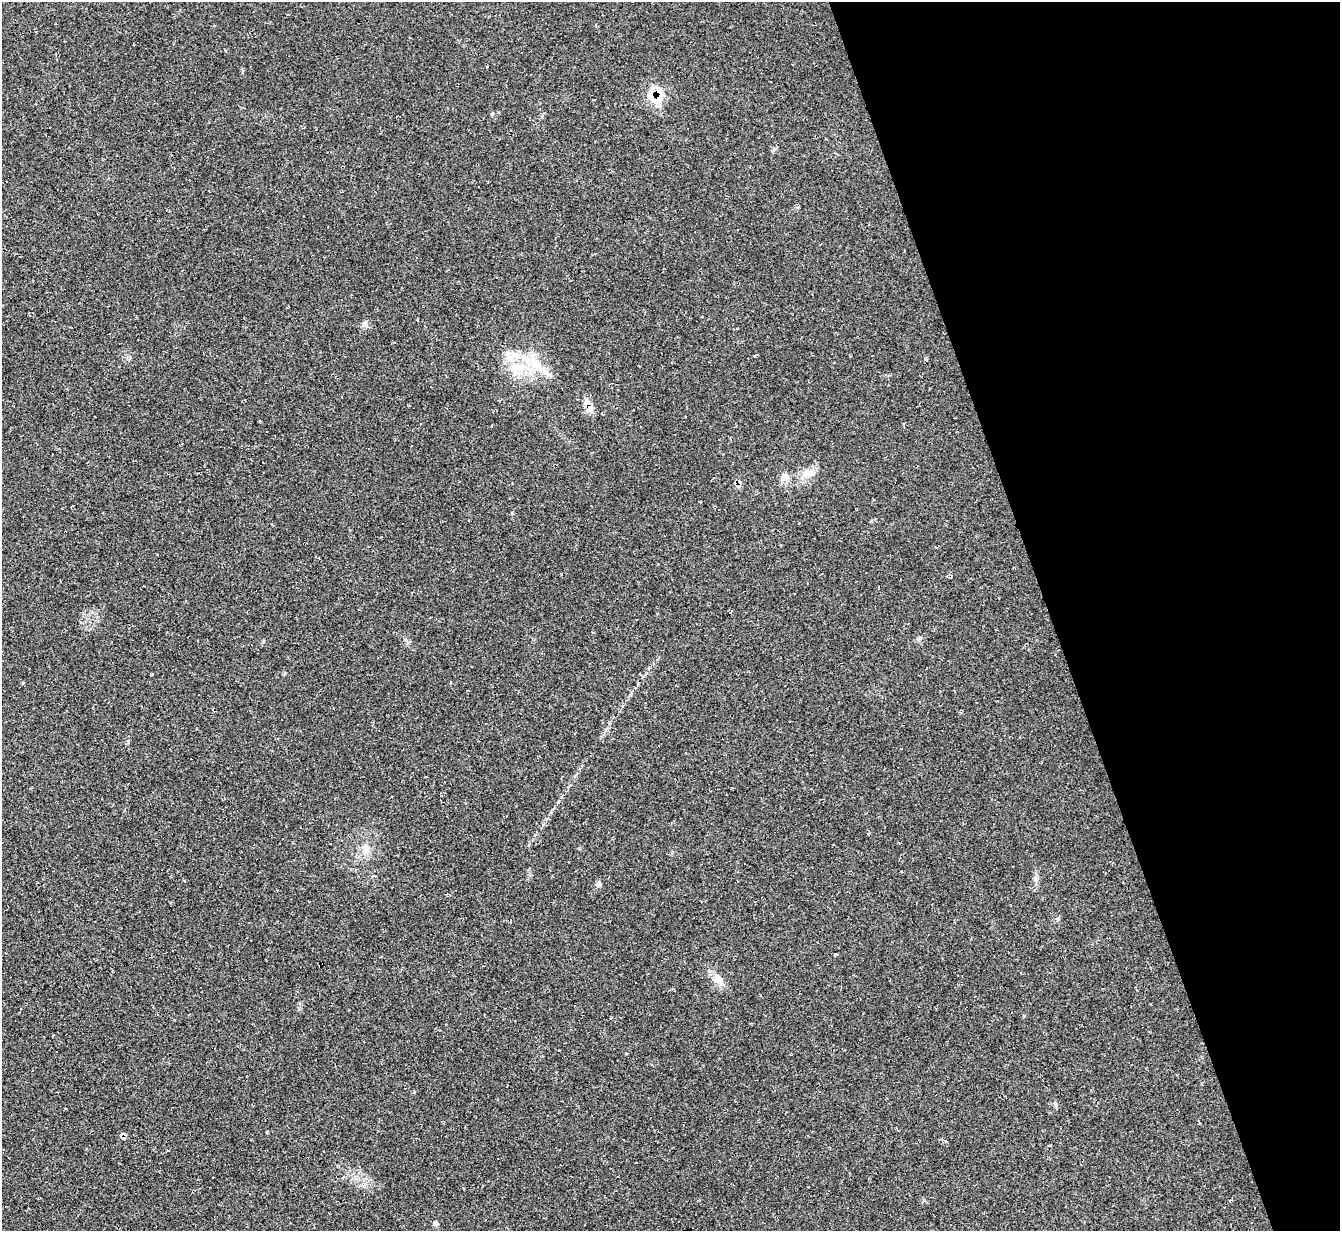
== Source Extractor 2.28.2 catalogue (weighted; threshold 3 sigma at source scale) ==
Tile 12 of 4 x 4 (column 4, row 3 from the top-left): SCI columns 4021-5358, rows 1509-2737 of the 5358 x 5342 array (HDU 1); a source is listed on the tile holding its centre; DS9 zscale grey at full resolution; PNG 1342 x 1233 px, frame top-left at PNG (2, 2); no overlay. Shown black and unused: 22% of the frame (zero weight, under 2 of 3 exposures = <1% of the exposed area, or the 3 px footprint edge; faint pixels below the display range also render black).
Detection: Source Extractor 2.28.2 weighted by HDU 2 'WHT'; one run over the whole footprint, this tile lists its part. Background 0.0474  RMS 0.0067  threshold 0.0302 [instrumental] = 3 sigma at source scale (4.5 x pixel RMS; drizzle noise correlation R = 1.50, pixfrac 1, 0.05/0.05 arcsec/px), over >= 5 px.
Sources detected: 26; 2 cosmic-ray / hot-pixel residue — not listed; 4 inside a brighter listed object's ellipse — not listed separately; the other 20 listed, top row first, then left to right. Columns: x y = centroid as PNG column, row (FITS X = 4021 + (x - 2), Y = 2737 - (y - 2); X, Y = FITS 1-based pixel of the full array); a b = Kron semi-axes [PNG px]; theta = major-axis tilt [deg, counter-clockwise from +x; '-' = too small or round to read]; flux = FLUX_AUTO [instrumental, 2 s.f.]
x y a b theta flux
658 99 29 12 74 13
492 114 5 4 - 0.85
365 323 10 7 83 2.2
755 356 4 3 - 0.49
518 367 25 13 -15 18
589 405 19 8 -67 6.3
808 473 18 11 4 8.1
785 477 12 10 11 4.5
920 638 6 4 71 1.1
901 749 3 3 - 1.3
366 849 14 10 88 5.6
598 884 7 6 - 1.9
1058 919 6 4 -89 0.98
718 980 18 10 -47 6.8
611 1018 4 2 - 0.57
626 1053 3 3 - 0.49
1056 1105 8 4 -77 1.3
122 1135 10 5 62 1.9
1049 1145 3 2 - 0.57
435 1223 6 4 61 1.3
Overlapping masked pixels (flux is a lower limit): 3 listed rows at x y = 658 99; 589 405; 122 1135
Unlisted compact peaks at least as high as the median listed source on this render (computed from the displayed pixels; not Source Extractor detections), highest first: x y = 512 513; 774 149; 285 673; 558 802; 924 1200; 414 1092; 498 112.